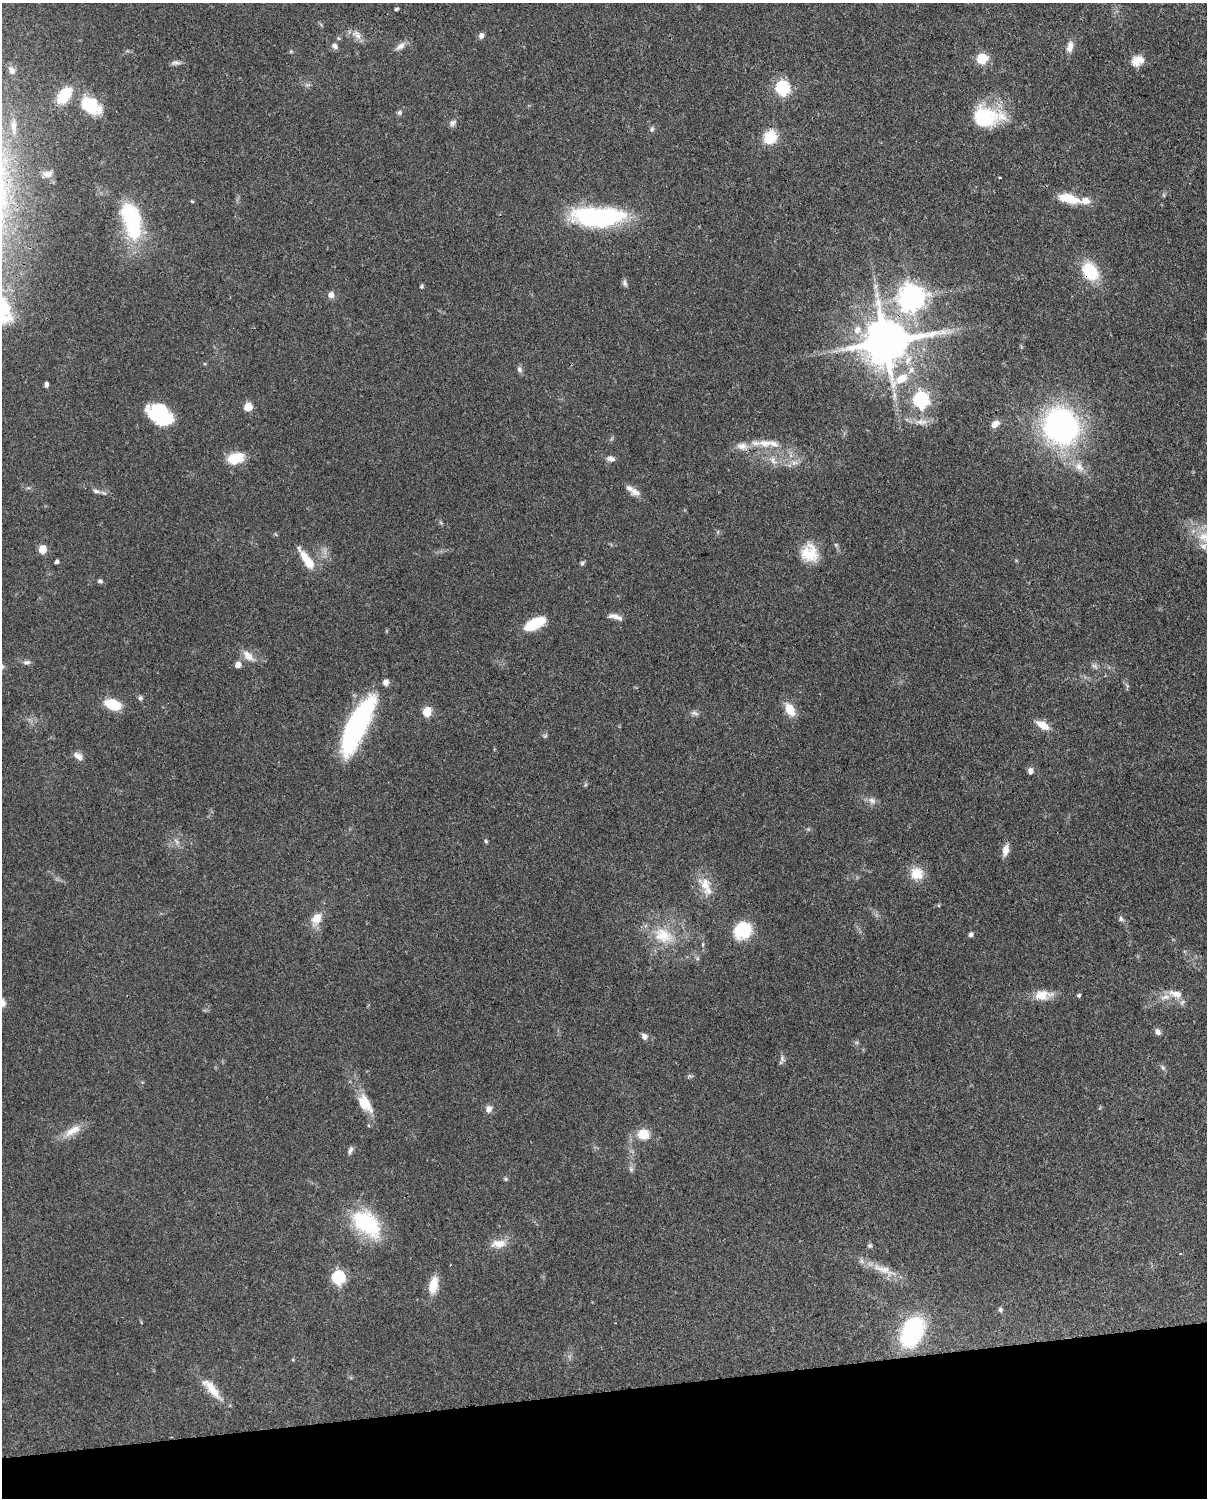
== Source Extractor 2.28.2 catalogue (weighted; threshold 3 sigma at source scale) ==
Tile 10 of 4 x 3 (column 2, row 3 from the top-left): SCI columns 1294-2498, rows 266-1761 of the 4999 x 4907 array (HDU 1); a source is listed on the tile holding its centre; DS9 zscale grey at full resolution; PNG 1209 x 1500 px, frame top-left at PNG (2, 3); no overlay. Shown black and unused: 7% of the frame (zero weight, under 3 of 4 exposures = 7% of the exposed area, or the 3 px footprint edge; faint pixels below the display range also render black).
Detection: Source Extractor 2.28.2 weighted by HDU 2 'WHT'; one run over the whole footprint, this tile lists its part. Background 0.0857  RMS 0.0039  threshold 0.0174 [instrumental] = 3 sigma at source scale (4.5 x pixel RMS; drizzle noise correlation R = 1.50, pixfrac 1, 0.05/0.05 arcsec/px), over >= 5 px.
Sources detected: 122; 1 inside a brighter object's white glare — not listed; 8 inside a brighter listed object's ellipse — not listed separately; the other 113 listed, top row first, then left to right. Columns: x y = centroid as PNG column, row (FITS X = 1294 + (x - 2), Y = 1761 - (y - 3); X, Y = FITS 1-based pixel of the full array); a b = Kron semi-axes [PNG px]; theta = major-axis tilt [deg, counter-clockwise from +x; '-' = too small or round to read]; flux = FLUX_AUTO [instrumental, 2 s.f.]
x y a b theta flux
396 9 5 4 - 0.61
357 35 17 9 -46 2.9
481 36 8 7 - 1.2
338 38 6 4 -71 0.48
335 46 8 6 -37 1.4
400 46 16 7 38 2.3
1070 47 14 8 77 2.9
291 51 5 3 - 0.4
982 59 6 6 - 24
1138 61 14 10 23 5.2
175 63 13 6 7 1.3
12 70 10 8 -66 1.7
782 88 7 6 - 68
64 95 17 10 52 13
91 105 30 18 -38 14
399 112 7 6 - 0.86
985 117 32 24 -15 22
452 123 10 8 34 1.4
14 126 16 7 -87 2.4
652 129 8 5 79 0.87
770 137 17 15 57 8.9
48 174 13 8 19 2.3
1000 177 3 2 - 0.66
1069 199 29 11 -13 9
192 201 5 3 - 0.39
130 213 37 21 -53 24
598 217 56 19 0 51
1090 272 18 13 -57 18
625 283 9 6 -65 1.1
421 286 4 4 - 0.74
875 287 8 5 79 1.2
331 295 8 7 - 2.1
911 297 9 8 - 390
857 330 12 10 78 3.9
885 342 14 14 - 1800
519 369 9 6 -59 1.2
46 384 5 4 - 1.1
894 395 13 5 -89 2
921 400 7 7 - 90
248 407 6 5 - 12
160 414 20 15 -37 35
921 422 18 8 2 3.5
995 424 10 7 40 2.5
1061 426 32 29 -65 110
765 443 21 11 -2 5.2
742 446 15 9 -3 3.4
236 458 15 10 16 12
611 459 11 7 -11 1.8
773 461 14 7 -50 2.8
795 463 12 6 8 2.1
1079 467 15 11 -48 4
96 491 11 5 -16 1.4
635 492 15 9 -27 2.6
1205 537 24 15 -34 9.6
42 549 5 5 - 9.4
809 553 23 21 -65 10
307 560 25 9 -56 7.9
57 562 4 3 - 1.1
582 563 7 5 74 0.77
100 581 7 5 -27 0.82
616 617 17 6 -16 2.4
534 624 20 9 26 17
248 656 19 10 -42 4
26 662 10 6 10 1.2
238 665 7 6 - 2.3
1095 666 8 5 -15 1.1
140 698 6 6 - 0.89
113 705 16 9 -18 12
790 709 15 9 -61 6.3
427 712 6 5 - 14
695 713 12 5 -11 1.3
1043 725 14 7 -31 5.4
357 726 62 18 64 69
545 736 5 5 - 0.58
78 756 13 7 -37 2.4
1030 771 9 7 89 1.3
872 800 11 8 -25 1.9
176 841 10 4 -60 1.2
486 841 6 4 -88 0.59
1006 850 14 8 78 3.1
917 873 16 15 - 7
705 884 23 16 -67 7.4
316 919 18 12 58 5.3
1121 919 7 7 - 1
742 930 18 16 32 17
970 934 6 5 - 0.95
663 935 30 21 -23 14
703 944 6 3 72 0.41
1176 994 21 10 -16 4.6
1043 995 23 12 6 6.2
1079 995 5 5 - 0.62
1158 1032 8 6 -48 1.6
644 1036 8 6 -52 1.5
782 1058 10 7 -76 1.2
1163 1068 8 6 -47 0.97
690 1076 9 3 -4 0.61
365 1103 25 13 -57 8.5
489 1109 10 9 - 2
73 1131 26 11 31 5.7
643 1134 14 12 -4 6.8
350 1150 11 5 66 1.3
631 1169 8 6 -69 1
506 1179 6 5 - 0.55
366 1223 40 24 -42 27
498 1244 21 11 5 4.9
870 1246 6 5 - 0.82
884 1270 42 10 -22 7.8
338 1278 7 6 - 54
433 1285 19 9 79 7.6
1000 1309 7 5 -74 0.7
912 1332 30 20 66 42
293 1360 4 4 - 0.39
212 1389 37 11 -50 7.6
Overlapping masked pixels (flux is a lower limit): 3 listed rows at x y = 1090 272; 885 342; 357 726
Isophote crosses this tile's border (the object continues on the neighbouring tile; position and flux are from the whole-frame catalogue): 1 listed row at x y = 1205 537